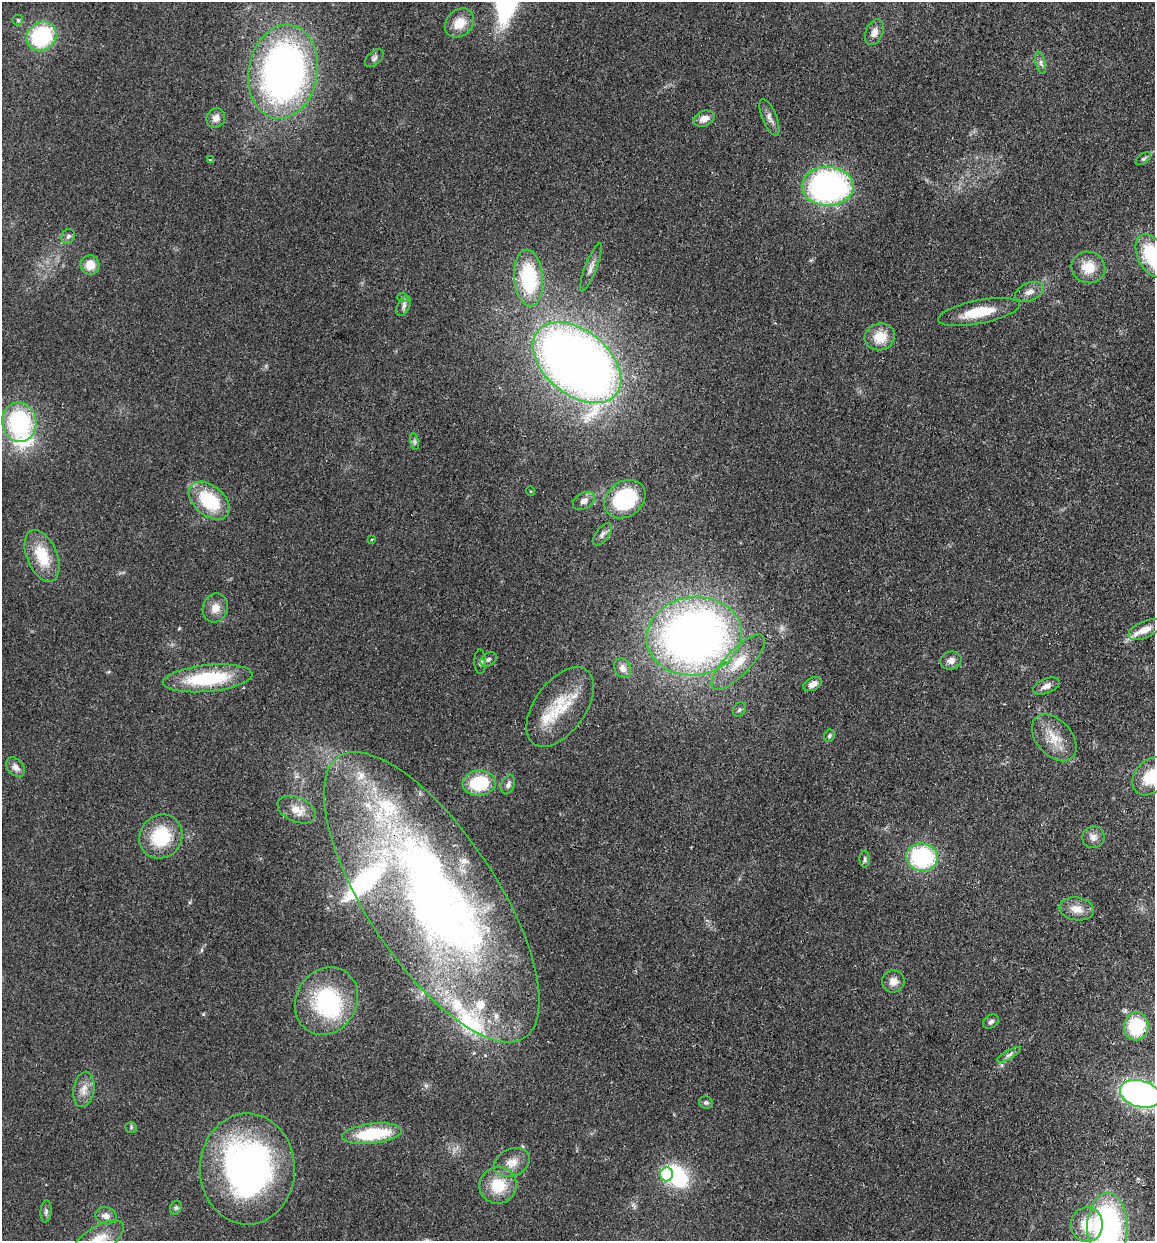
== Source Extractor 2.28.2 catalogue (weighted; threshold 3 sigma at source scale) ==
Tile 6 of 4 x 4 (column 2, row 2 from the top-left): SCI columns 1329-2481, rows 2491-3729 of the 5081 x 4981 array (HDU 1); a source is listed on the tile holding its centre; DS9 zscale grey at full resolution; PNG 1157 x 1243 px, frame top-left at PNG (2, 2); each listed source drawn as its Kron ellipse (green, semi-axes under 4 px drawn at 4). Shown black and unused: <1% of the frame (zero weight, under 2 of 3 exposures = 3% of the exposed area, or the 3 px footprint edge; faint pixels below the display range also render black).
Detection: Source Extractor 2.28.2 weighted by HDU 2 'WHT'; one run over the whole footprint, this tile lists its part. Background 0.0478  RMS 0.0068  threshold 0.0307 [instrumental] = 3 sigma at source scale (4.5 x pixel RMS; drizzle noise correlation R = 1.50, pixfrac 1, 0.05/0.05 arcsec/px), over >= 5 px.
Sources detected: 95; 4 inside a brighter object's white glare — neither listed nor drawn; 11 inside a brighter listed object's ellipse — not listed separately; the other 80 listed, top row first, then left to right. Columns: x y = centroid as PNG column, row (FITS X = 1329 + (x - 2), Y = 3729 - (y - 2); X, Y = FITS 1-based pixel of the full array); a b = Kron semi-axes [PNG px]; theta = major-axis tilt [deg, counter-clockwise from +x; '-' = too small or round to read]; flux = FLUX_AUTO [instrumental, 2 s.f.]
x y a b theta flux
18 20 5 5 - 1
459 23 16 13 44 12
874 32 13 8 66 4.8
42 36 16 14 41 64
374 58 11 6 41 2.1
1041 63 11 4 -77 2.3
283 72 47 34 80 320
769 117 20 7 -68 4
216 118 10 9 - 4.3
704 119 11 7 21 5.5
1143 159 9 5 35 1.4
210 160 4 3 - 0.76
828 186 26 19 0 200
68 236 7 6 - 1.7
1152 256 23 14 -62 48
90 265 9 9 - 9.5
591 267 26 5 69 4.2
1088 267 17 15 -21 13
529 278 28 14 -85 56
1030 292 15 9 22 4.7
403 298 6 4 -19 1
404 306 11 6 64 2.6
979 312 42 11 11 22
880 337 15 13 17 14
577 363 50 32 -39 680
19 422 19 17 -81 74
414 442 8 4 -82 1.3
530 491 5 3 - 0.54
625 499 22 17 37 49
209 501 23 15 -40 37
584 501 12 7 32 4.1
602 534 13 6 52 2.8
371 539 3 3 - 0.75
42 556 27 15 -67 24
215 608 15 12 71 6.9
1145 629 18 8 24 9.7
694 636 48 39 8 480
488 659 9 6 33 2.1
951 660 11 9 14 4.2
480 662 12 6 -88 2
738 662 36 12 47 19
623 668 10 8 -62 4.5
208 678 45 13 6 50
813 684 10 6 26 4.7
1046 686 14 7 23 4.1
560 707 46 25 54 34
739 710 8 6 57 1.4
829 736 6 5 - 1.1
1054 738 27 17 -48 15
16 767 11 7 -50 4.1
1151 776 21 15 49 25
479 783 16 12 6 33
508 785 10 6 69 2.4
297 810 20 12 -23 9.3
161 837 23 21 51 35
1093 837 11 10 - 4.1
922 857 16 14 -7 72
865 859 8 5 -88 1.5
432 897 169 65 -57 600
1077 909 17 11 -9 8.1
893 981 11 11 - 5.5
326 1001 35 30 58 67
991 1022 9 6 34 2
1136 1026 14 12 85 34
1009 1055 13 4 30 2.4
84 1089 18 10 81 6.7
1140 1094 21 13 -16 230
706 1102 7 6 - 1.5
131 1127 5 5 - 1
372 1134 30 10 7 39
512 1162 19 13 24 8.6
247 1169 55 47 -89 240
667 1174 7 6 - 53
498 1185 19 18 - 22
176 1208 7 5 69 1.3
46 1211 11 5 84 2
106 1216 10 8 -12 4.2
1087 1224 17 16 - 19
1107 1227 35 20 90 170
97 1240 30 13 32 17
Overlapping masked pixels (flux is a lower limit): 2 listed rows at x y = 694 636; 432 897
Isophote crosses this tile's border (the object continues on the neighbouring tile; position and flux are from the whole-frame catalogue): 6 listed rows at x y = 283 72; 1152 256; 1151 776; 1140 1094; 1107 1227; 97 1240